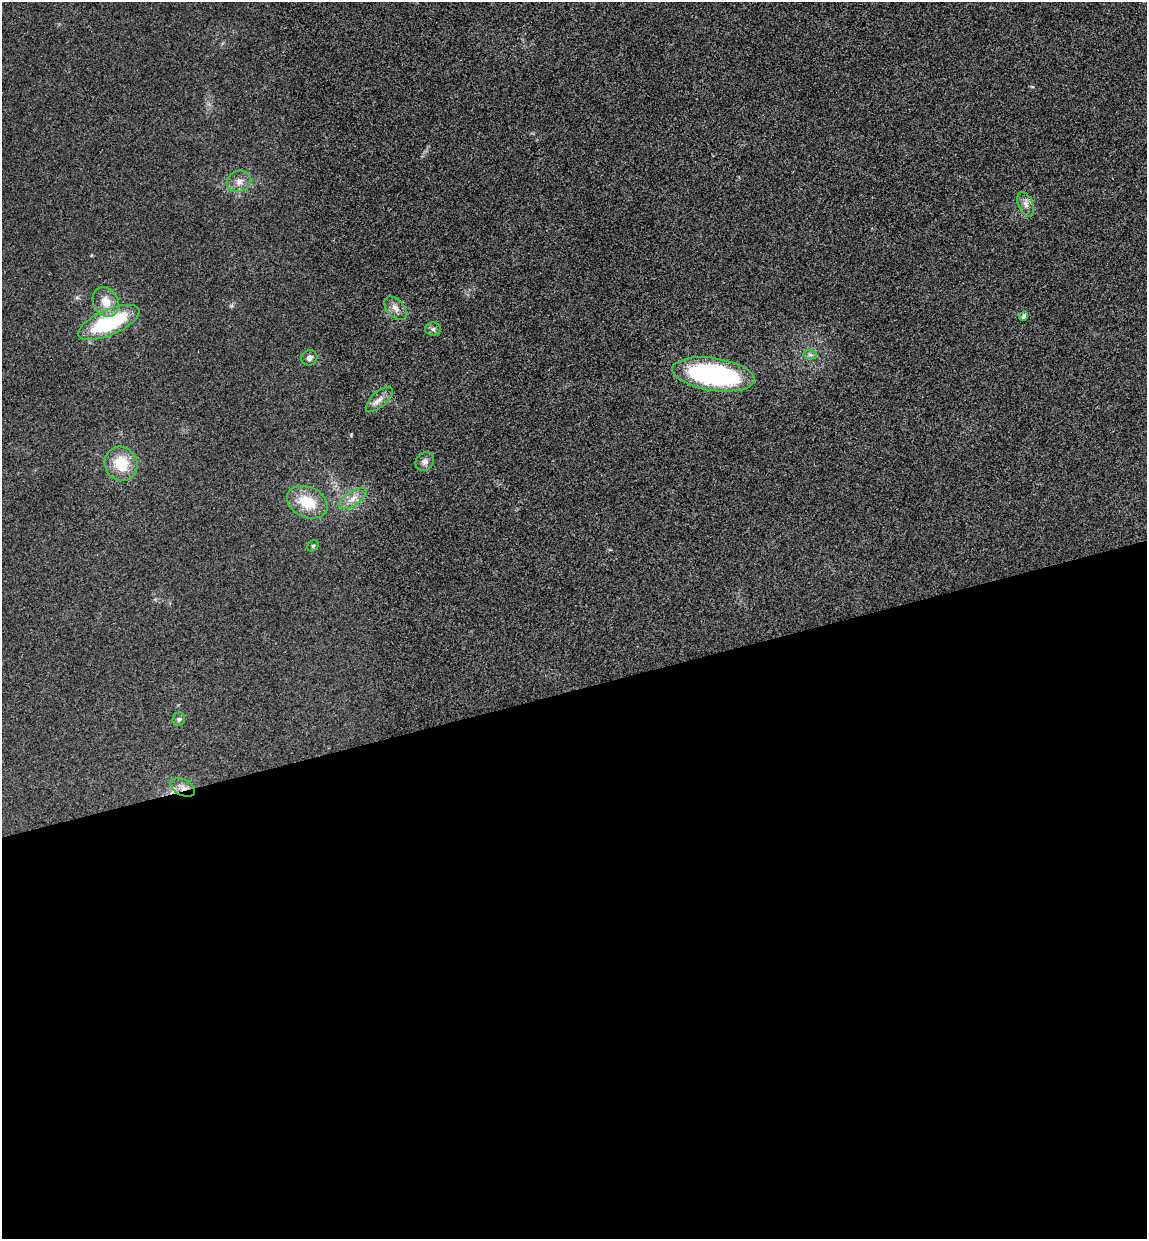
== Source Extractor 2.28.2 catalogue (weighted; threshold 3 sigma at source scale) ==
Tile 15 of 4 x 4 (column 3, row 4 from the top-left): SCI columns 2445-3589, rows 58-1294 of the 5004 x 5061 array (HDU 1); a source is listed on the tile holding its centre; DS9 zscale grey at full resolution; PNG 1149 x 1241 px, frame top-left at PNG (2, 2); each listed source drawn as its Kron ellipse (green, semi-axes under 4 px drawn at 4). Shown black and unused: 44% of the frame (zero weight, under 3 of 4 exposures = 6% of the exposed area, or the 3 px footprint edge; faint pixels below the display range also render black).
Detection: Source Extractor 2.28.2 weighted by HDU 2 'WHT'; one run over the whole footprint, this tile lists its part. Background 0.0185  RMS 0.0064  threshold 0.0287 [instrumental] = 3 sigma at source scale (4.5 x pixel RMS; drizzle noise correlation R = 1.50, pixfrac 1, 0.05/0.05 arcsec/px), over >= 5 px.
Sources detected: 18; all 18 listed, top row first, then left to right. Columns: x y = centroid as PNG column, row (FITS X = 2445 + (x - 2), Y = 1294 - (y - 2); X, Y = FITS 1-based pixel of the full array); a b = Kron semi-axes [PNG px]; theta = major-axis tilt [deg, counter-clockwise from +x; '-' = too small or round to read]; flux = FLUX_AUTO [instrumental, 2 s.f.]
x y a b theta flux
239 181 12 10 21 4.7
1026 204 13 7 -68 3.5
106 302 15 12 -62 9.2
395 308 14 8 -47 4.3
1024 316 4 4 - 1.9
109 322 33 12 24 58
433 329 8 6 0 1.6
810 355 7 4 -1 1.4
309 358 8 7 - 2.5
713 374 41 16 -8 120
379 399 17 7 42 4.4
425 461 10 8 50 3.1
121 464 17 16 - 19
353 498 16 7 33 5.4
307 502 21 15 -24 19
313 546 6 5 - 0.94
179 719 7 6 - 1.5
183 788 13 8 -27 4.6
Overlapping masked pixels (flux is a lower limit): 1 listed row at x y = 183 788